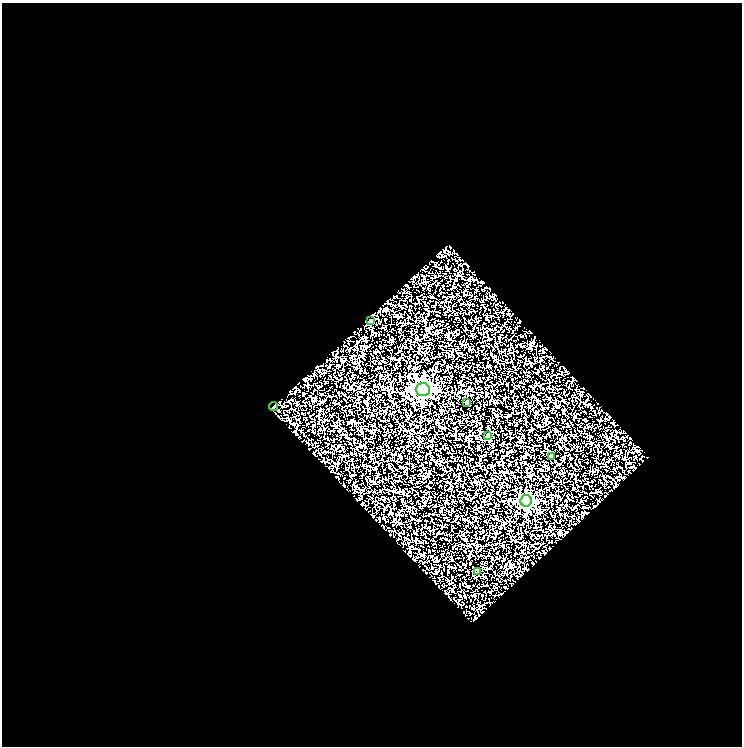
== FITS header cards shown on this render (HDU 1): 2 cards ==
NAXIS1  =                  740
NAXIS2  =                  744

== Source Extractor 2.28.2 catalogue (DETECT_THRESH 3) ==
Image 740 x 744 px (HDU 1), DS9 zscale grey, 1 PNG px = 1 image px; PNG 744 x 748 px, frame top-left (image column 1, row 744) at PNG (2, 3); each listed source drawn as its Kron ellipse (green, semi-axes under 4 px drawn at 4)
Background 1.73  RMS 2.3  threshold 7.03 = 3 sigma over >= 5 px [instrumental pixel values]
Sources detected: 8; all 8 listed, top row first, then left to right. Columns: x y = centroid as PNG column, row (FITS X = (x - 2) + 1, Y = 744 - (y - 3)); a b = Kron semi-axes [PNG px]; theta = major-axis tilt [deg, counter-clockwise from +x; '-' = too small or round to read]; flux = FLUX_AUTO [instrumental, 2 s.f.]
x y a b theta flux
371 321 4 3 - 220
423 390 7 6 - 40000
467 403 3 3 - 250
273 406 4 3 - 250
488 435 4 4 - 540
551 456 3 3 - 190
526 501 6 5 - 20000
478 571 4 4 - 150